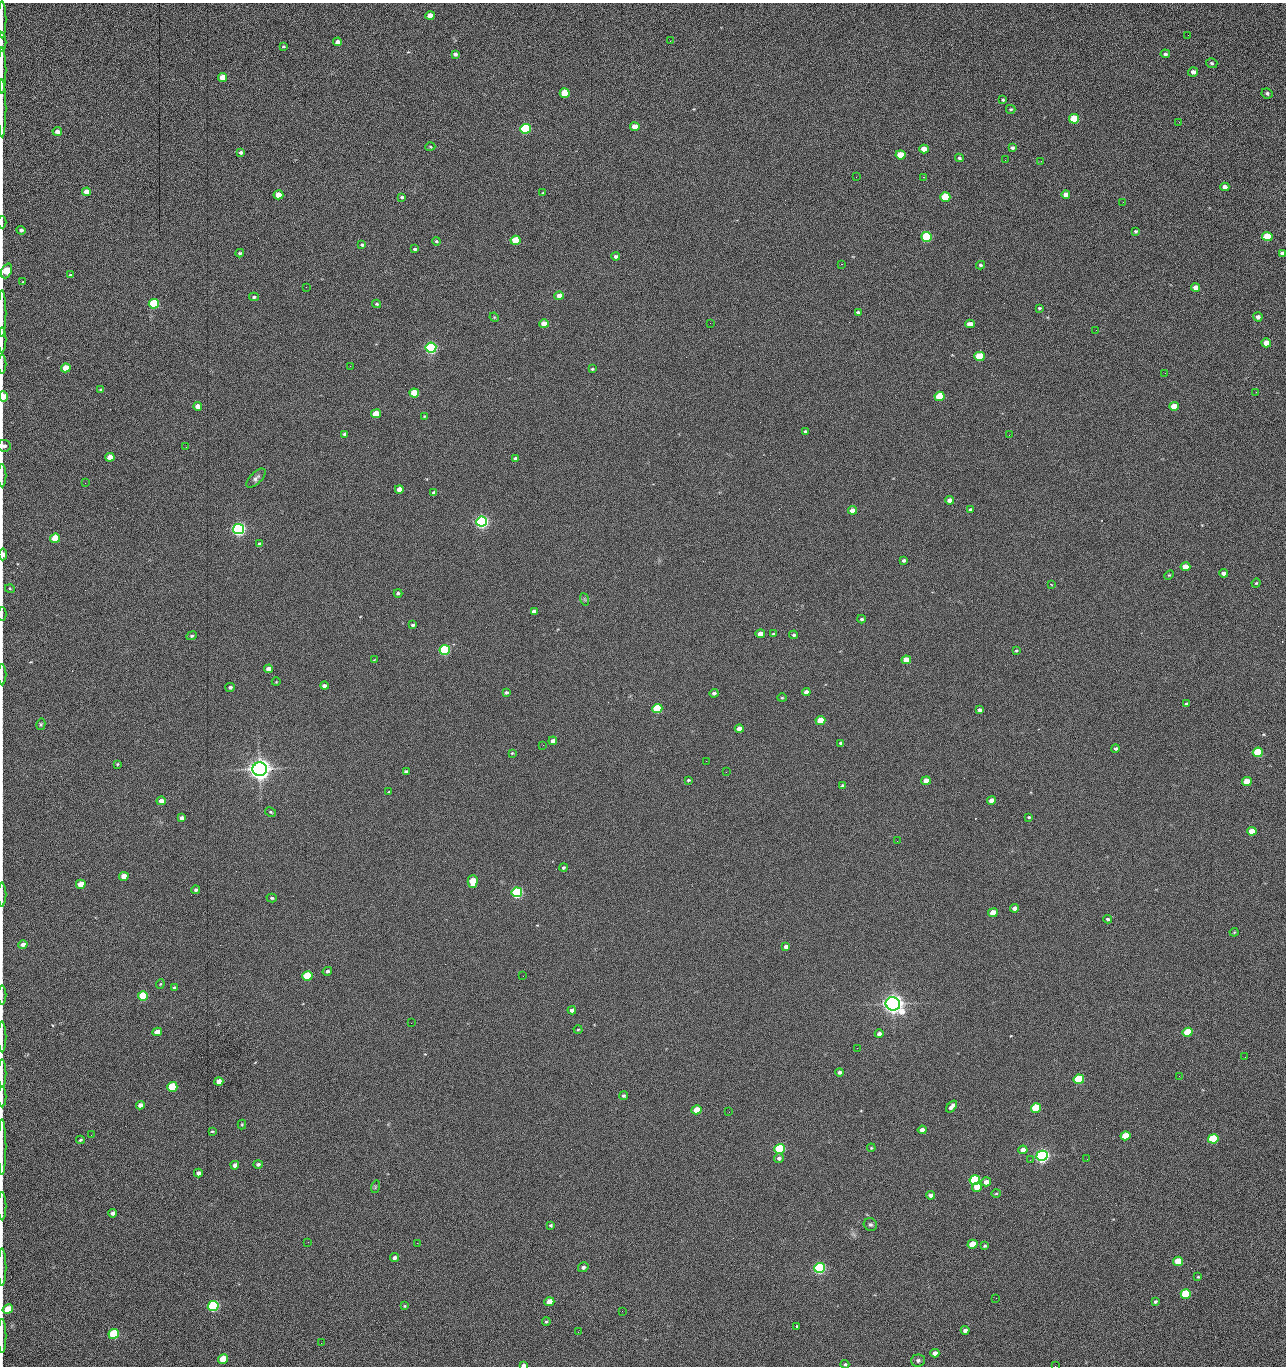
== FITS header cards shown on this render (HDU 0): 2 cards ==
NAXIS1  =                 1284 /fastest changing axis
NAXIS2  =                 1364 /next to fastest changing axis

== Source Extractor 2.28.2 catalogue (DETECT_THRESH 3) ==
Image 1284 x 1364 px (HDU 0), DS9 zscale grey, 1 PNG px = 1 image px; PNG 1288 x 1368 px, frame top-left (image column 1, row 1364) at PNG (2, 3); each listed source drawn as its Kron ellipse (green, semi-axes under 4 px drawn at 4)
Background 149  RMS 15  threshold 45.2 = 3 sigma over >= 5 px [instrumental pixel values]
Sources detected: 273; all 273 listed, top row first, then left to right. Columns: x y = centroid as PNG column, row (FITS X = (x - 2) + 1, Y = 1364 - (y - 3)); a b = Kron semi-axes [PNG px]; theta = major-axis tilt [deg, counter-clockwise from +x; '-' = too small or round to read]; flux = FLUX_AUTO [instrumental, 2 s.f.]
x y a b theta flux
430 16 5 4 - 1.3e+04
2 20 19 2 90 3.4e+03
1188 35 2 2 - 9.4e+02
670 41 2 2 - 1.6e+03
2 42 9 2 90 1.8e+03
338 42 4 4 - 5.0e+03
283 47 3 3 - 1.3e+03
455 54 4 3 - 2.4e+03
1165 54 5 4 - 2.0e+03
1212 63 6 5 - 1.7e+03
2 70 23 2 90 4.5e+03
1193 72 5 4 - 4.6e+03
222 77 4 4 - 1.4e+04
565 93 5 4 - 4.2e+04
1267 93 6 5 - 2.4e+03
1003 100 4 3 - 1.4e+03
2 108 29 2 90 4.6e+03
1011 109 5 3 - 1.3e+03
1074 119 5 4 - 6.0e+04
1179 122 3 2 - 9.1e+02
635 127 5 4 - 1.4e+04
526 129 5 5 - 1.6e+05
57 131 4 4 - 4.8e+03
430 147 5 3 - 9.8e+02
1012 148 4 3 - 1.9e+03
924 149 5 4 - 1.2e+04
241 152 4 4 - 2.4e+03
900 155 5 4 - 2.8e+04
959 158 4 3 - 1.7e+03
1005 160 3 2 - 8.1e+02
1041 161 3 2 - 1.4e+03
856 177 2 2 - 1.6e+03
923 177 2 2 - 2.0e+04
1225 187 4 4 - 6.2e+03
86 192 4 4 - 1.0e+04
543 193 4 4 - 8.8e+02
1066 194 4 4 - 5.3e+03
278 195 5 4 - 2.0e+04
402 197 4 3 - 1.6e+03
945 197 5 4 - 5.1e+04
1123 202 2 2 - 4.3e+02
2 222 6 2 90 1.2e+03
21 230 4 3 - 2.1e+03
1136 231 3 3 - 1.5e+03
927 237 5 5 - 1.0e+05
1267 237 5 4 - 4.3e+04
516 240 5 4 - 4.0e+04
436 241 4 3 - 1.2e+03
362 245 3 3 - 1.6e+03
415 249 4 3 - 1.6e+03
240 253 4 3 - 1.3e+03
1282 253 4 3 - 2.0e+03
616 256 4 3 - 2.6e+03
841 264 2 2 - 1.8e+04
980 265 4 3 - 1.7e+03
6 271 8 5 68 5.6e+04
70 275 4 4 - 1.3e+03
23 282 3 2 - 6.8e+02
306 287 2 2 - 4.1e+02
1196 288 4 4 - 7.8e+03
559 296 4 4 - 9.4e+03
254 297 5 3 - 1.7e+03
154 304 5 4 - 9.9e+04
377 304 4 3 - 1.4e+03
1039 308 3 3 - 1.2e+03
858 312 4 3 - 2.0e+03
2 313 23 2 90 3.8e+03
494 317 5 3 - 9.1e+02
1258 317 4 4 - 3.9e+03
710 323 2 2 - 2.1e+03
544 324 5 4 - 1.6e+04
970 324 5 4 - 7.9e+03
1096 330 2 2 - 4.4e+02
2 340 12 2 90 1.7e+03
1266 343 5 4 - 1.6e+04
431 348 5 5 - 3.0e+05
979 356 5 4 - 5.8e+04
2 364 9 2 90 1.5e+03
350 366 2 2 - 2.2e+03
66 368 5 4 - 2.5e+04
592 369 4 3 - 1.3e+03
1165 373 2 2 - 5.5e+02
101 390 4 3 - 1.7e+03
1256 392 3 2 - 7.2e+02
414 393 5 4 - 3.7e+04
3 396 5 4 - 1.4e+04
940 396 5 4 - 5.9e+04
198 406 4 4 - 8.4e+03
1174 406 5 4 - 1.8e+04
376 414 5 4 - 2.9e+04
424 416 4 3 - 9.9e+02
805 431 4 4 - 1.6e+03
345 434 4 4 - 3.8e+03
1009 435 2 2 - 8.0e+02
4 446 7 5 -6 2.8e+03
186 447 2 2 - 1.7e+03
110 457 5 4 - 1.2e+04
515 458 4 3 - 2.5e+03
2 476 12 2 90 2.0e+03
256 478 12 5 45 3.5e+03
85 483 2 2 - 6.1e+02
399 489 4 4 - 9.5e+03
434 493 4 3 - 2.6e+03
949 500 4 4 - 5.6e+03
970 509 3 3 - 1.7e+03
852 510 4 4 - 8.6e+03
482 522 5 5 - 4.9e+05
238 529 5 5 - 5.2e+05
55 538 5 4 - 4.1e+04
260 544 4 4 - 3.8e+03
3 554 6 3 83 7.1e+03
904 560 4 3 - 1.9e+03
1185 567 5 4 - 1.3e+04
1224 573 4 4 - 3.9e+03
1169 575 5 3 - 1.0e+03
1256 583 5 4 - 9.4e+02
1051 585 4 2 - 7.6e+02
10 589 5 3 - 8.9e+02
398 593 4 4 - 2.0e+03
584 599 6 4 -71 1.6e+03
534 611 4 4 - 4.4e+03
2 614 7 2 90 1.0e+03
861 619 4 3 - 1.5e+03
413 625 3 3 - 1.9e+03
760 634 4 4 - 1.0e+04
773 634 4 3 - 1.0e+03
794 635 4 4 - 1.7e+03
192 636 5 4 - 1.8e+03
445 650 5 5 - 1.6e+05
1016 651 4 3 - 1.1e+03
374 660 4 3 - 7.3e+02
906 660 4 4 - 1.4e+04
268 669 4 4 - 7.2e+03
2 675 10 2 90 1.8e+03
276 682 4 3 - 6.6e+02
324 686 4 4 - 4.2e+03
230 687 5 4 - 2.0e+03
506 692 4 3 - 2.2e+03
806 692 4 4 - 6.0e+03
714 693 4 3 - 2.5e+03
782 698 5 4 - 1.2e+03
1186 704 4 4 - 1.6e+03
657 708 5 4 - 6.3e+04
980 710 4 3 - 2.5e+03
820 720 5 4 - 2.7e+04
41 724 6 4 76 1.4e+03
739 729 4 4 - 7.3e+03
553 741 4 4 - 4.2e+03
841 743 4 3 - 1.8e+03
543 745 3 2 - 2.2e+03
1115 748 4 4 - 2.0e+03
1258 752 5 4 - 7.7e+04
512 753 3 3 - 8.4e+02
706 761 2 2 - 1.3e+03
117 764 3 3 - 1.0e+03
260 769 7 6 - 1.4e+06
406 771 4 3 - 2.4e+03
726 772 2 2 - 1.7e+03
688 780 4 3 - 1.1e+03
926 781 5 4 - 1.0e+04
1247 782 5 4 - 2.5e+04
843 786 4 3 - 3.0e+03
389 792 4 3 - 7.7e+02
992 800 4 4 - 8.1e+03
161 801 5 4 - 6.8e+03
270 812 6 4 -28 1.3e+03
1029 817 3 3 - 1.2e+03
182 818 4 4 - 3.9e+03
1252 831 5 4 - 1.6e+04
897 841 2 2 - 1.6e+03
563 867 4 3 - 1.8e+03
124 876 5 4 - 1.2e+04
473 881 6 5 - 2.7e+04
81 884 5 4 - 1.6e+04
196 890 4 4 - 1.9e+03
517 892 5 5 - 2.4e+05
2 895 12 2 90 2.2e+03
272 898 5 4 - 1.5e+03
1015 908 4 4 - 5.7e+03
993 913 5 4 - 1.9e+04
1107 919 4 4 - 1.8e+03
1234 932 4 4 - 9.5e+02
23 945 5 4 - 4.2e+03
786 947 4 4 - 6.0e+03
327 971 5 4 - 2.1e+03
307 976 5 4 - 6.0e+04
523 976 2 2 - 1.4e+03
160 984 4 4 - 1.0e+03
174 988 4 3 - 1.3e+03
2 995 9 2 90 1.5e+03
143 996 5 4 - 7.4e+04
893 1004 7 6 - 1.2e+06
572 1010 4 4 - 4.4e+03
411 1023 2 2 - 3.4e+03
578 1030 4 3 - 9.6e+02
157 1032 5 4 - 1.0e+04
1188 1032 5 4 - 4.8e+04
879 1034 4 3 - 3.8e+03
2 1037 15 2 90 2.5e+03
857 1048 3 2 - 9.6e+02
1245 1057 3 2 - 1.3e+03
840 1072 4 3 - 3.2e+03
2 1074 14 2 90 2.5e+03
1179 1076 2 2 - 1.8e+03
1079 1079 5 4 - 8.8e+04
219 1081 4 4 - 9.8e+03
172 1087 5 5 - 6.4e+04
624 1096 4 4 - 1.9e+03
2 1097 11 2 90 2.0e+03
140 1105 4 4 - 5.2e+03
952 1106 7 4 52 5.0e+03
1036 1108 5 4 - 7.3e+04
696 1110 5 4 - 2.1e+04
729 1112 2 2 - 6.1e+02
242 1124 5 4 - 1.1e+03
922 1130 4 4 - 7.0e+03
212 1131 4 2 - 9.0e+02
91 1135 2 2 - 1.6e+03
1125 1136 5 4 - 3.2e+04
1213 1139 5 4 - 9.9e+04
80 1140 4 3 - 1.3e+03
2 1147 28 2 90 4.9e+03
871 1148 4 3 - 9.3e+02
780 1149 5 5 - 1.4e+05
1023 1150 4 4 - 7.5e+03
1042 1156 5 5 - 6.0e+05
779 1158 5 4 - 3.1e+03
1087 1159 2 2 - 1.1e+03
1030 1160 3 2 - 7.8e+02
258 1164 5 4 - 2.4e+03
235 1165 4 4 - 4.3e+03
198 1173 4 4 - 3.5e+03
975 1180 5 4 - 1.5e+05
986 1182 5 4 - 6.7e+03
375 1187 6 4 72 1.3e+03
977 1187 5 4 - 1.6e+04
996 1193 5 3 - 1.1e+03
930 1195 4 4 - 4.4e+03
2 1206 14 2 90 2.4e+03
113 1213 4 4 - 4.1e+03
551 1225 4 3 - 1.3e+03
870 1225 7 6 - 2.3e+03
308 1242 2 2 - 1.2e+03
417 1243 2 2 - 3.7e+03
972 1244 5 4 - 1.9e+04
984 1246 3 3 - 1.3e+03
394 1258 4 4 - 2.8e+03
1178 1261 5 4 - 2.7e+04
2 1267 19 2 90 2.8e+03
583 1267 5 5 - 3.4e+03
819 1268 5 5 - 3.0e+05
1198 1277 3 3 - 1.1e+03
1186 1294 5 4 - 7.9e+04
996 1298 2 2 - 1.8e+03
549 1302 5 4 - 1.8e+04
1155 1302 4 3 - 1.7e+03
213 1306 5 5 - 2.3e+05
404 1306 4 4 - 1.0e+03
8 1309 5 4 - 2.6e+04
622 1311 2 2 - 5.5e+02
546 1322 4 4 - 1.5e+03
797 1326 3 3 - 9.9e+02
965 1330 4 4 - 3.8e+03
578 1332 2 2 - 2.4e+03
114 1334 5 5 - 9.1e+04
2 1336 17 2 90 2.7e+03
321 1343 2 2 - 6.3e+02
935 1353 4 4 - 6.6e+03
223 1359 5 4 - 3.0e+04
918 1360 7 6 - 2.5e+03
845 1364 4 3 - 1.6e+03
523 1365 4 3 - 2.2e+03
1055 1366 2 2 - 1.2e+03
At the frame edge (FLAGS 8, measured only in part): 28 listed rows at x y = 2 20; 2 42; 2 70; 2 108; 2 222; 21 230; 6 271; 2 313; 2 340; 2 364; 3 396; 4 446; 2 476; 3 554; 2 614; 2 675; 2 895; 2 995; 2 1037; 2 1074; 2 1097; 2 1147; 2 1206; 2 1267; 2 1336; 845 1364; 523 1365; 1055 1366

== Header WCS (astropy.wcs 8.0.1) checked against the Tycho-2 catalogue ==
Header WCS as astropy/WCSLIB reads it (CRVAL/CRPIX/CD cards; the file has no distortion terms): RA---TAN/DEC--TAN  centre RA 15:41:40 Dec +52:00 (235.42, +51.99 deg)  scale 1.26 arcsec/px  FOV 26.9' x 28.5'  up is +92 deg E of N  parity flipped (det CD > 0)
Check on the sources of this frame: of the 60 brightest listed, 9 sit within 2.0 arcsec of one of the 11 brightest Tycho-2 stars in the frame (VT <= 12.29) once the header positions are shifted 0.53 arcsec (0.50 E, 0.19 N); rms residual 0.79 arcsec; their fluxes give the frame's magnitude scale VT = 25.15 - 2.5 log10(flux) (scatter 0.18 mag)
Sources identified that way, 9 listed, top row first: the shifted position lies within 2.0 arcsec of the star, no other Tycho-2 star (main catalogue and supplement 1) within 4.0 arcsec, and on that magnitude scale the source's flux lands within +1.5 / -3 mag of the star's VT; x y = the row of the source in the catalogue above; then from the Tycho-2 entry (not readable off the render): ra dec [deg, ICRS J2000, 3 dp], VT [Tycho-2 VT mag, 2 dp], TYC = Tycho-2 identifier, HIP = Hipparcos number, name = IAU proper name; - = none
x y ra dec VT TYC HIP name
431 348 235.614 +52.064 11.61 3489-1132-1 - -
482 522 235.514 +52.049 11.19 3489-1407-1 - -
260 769 235.378 +52.130 9.31 3489-1322-1 76850 -
517 892 235.303 +52.042 11.52 3489-958-1 - -
893 1004 235.232 +51.912 9.59 3489-824-1 - -
1042 1156 235.143 +51.862 10.97 3489-1016-1 - -
975 1180 235.131 +51.886 12.29 3489-908-1 - -
819 1268 235.084 +51.941 11.45 3489-1346-1 - -
213 1306 235.075 +52.152 11.74 3489-912-1 - -